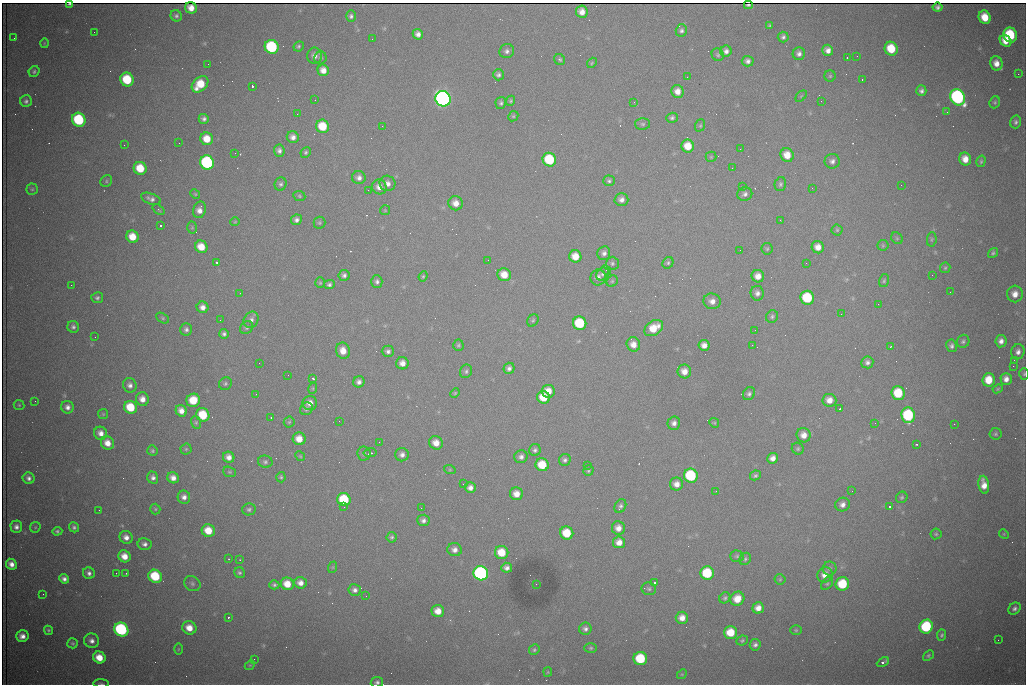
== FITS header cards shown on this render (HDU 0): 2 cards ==
NAXIS1  =                 1024 /fastest changing axis
NAXIS2  =                  682 /next to fastest changing axis

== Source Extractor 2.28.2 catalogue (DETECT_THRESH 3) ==
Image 1024 x 682 px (HDU 0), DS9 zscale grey, 1 PNG px = 1 image px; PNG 1028 x 686 px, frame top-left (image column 1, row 682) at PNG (2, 3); each listed source drawn as its Kron ellipse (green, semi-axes under 4 px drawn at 4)
Background 2730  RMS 32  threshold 97.4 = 3 sigma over >= 5 px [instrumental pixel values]
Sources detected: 356; all 356 listed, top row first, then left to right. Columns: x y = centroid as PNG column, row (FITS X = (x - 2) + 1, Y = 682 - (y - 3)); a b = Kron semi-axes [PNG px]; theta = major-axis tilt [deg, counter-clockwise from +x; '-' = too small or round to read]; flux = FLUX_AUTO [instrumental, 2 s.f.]
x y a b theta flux
70 4 3 3 - 3.1e+03
748 5 4 2 - 2.3e+03
937 7 5 4 - 5.6e+03
191 8 6 5 - 1.8e+04
582 12 6 6 - 1.7e+04
176 16 6 5 - 5.1e+03
351 16 5 5 - 5.9e+03
985 17 7 6 - 4.3e+04
770 25 4 3 - 3.2e+03
681 30 6 5 - 5.5e+03
94 32 2 2 - 1.0e+03
418 34 5 5 - 1.0e+04
1010 35 7 6 - 1.3e+05
783 37 5 5 - 5.6e+03
14 38 2 2 - 1.4e+03
372 39 2 2 - 1.2e+03
1006 41 6 5 - 2.6e+04
44 43 5 3 - 2.0e+03
299 46 5 5 - 3.8e+03
272 47 7 6 - 2.3e+05
891 49 7 6 - 6.4e+04
828 50 5 5 - 1.2e+04
507 51 7 7 - 7.7e+03
726 51 6 5 - 8.8e+03
799 54 6 6 - 8.6e+03
718 55 6 6 - 4.1e+03
314 56 8 7 - 1.3e+04
857 56 2 2 - 2.1e+03
320 58 6 6 - 4.5e+03
847 58 3 2 - 3.2e+03
560 60 6 5 - 4.4e+03
748 61 6 5 - 7.4e+03
592 63 5 4 - 2.8e+03
996 63 7 6 - 2.0e+04
208 64 2 2 - 2.5e+03
323 70 6 5 - 1.7e+04
34 72 6 5 - 4.3e+03
1018 74 2 2 - 1.5e+04
498 75 6 5 - 5.6e+03
830 76 5 5 - 3.4e+03
687 77 2 2 - 1.2e+03
862 79 3 2 - 5.8e+03
127 80 7 6 - 9.4e+04
200 84 9 6 44 5.9e+04
252 86 3 3 - 9.3e+04
677 91 6 6 - 1.7e+04
921 91 5 5 - 7.3e+03
801 96 6 4 45 2.6e+03
958 97 8 7 - 5.6e+05
443 99 8 7 - 1.2e+06
315 100 2 2 - 9.9e+02
26 101 6 6 - 6.5e+03
511 101 5 4 - 3.3e+03
821 101 2 2 - 1.3e+03
634 102 2 2 - 1.2e+03
995 102 6 5 - 4.1e+03
501 103 6 5 - 4.7e+03
947 112 3 2 - 3.5e+03
297 114 2 2 - 2.4e+03
513 116 5 4 - 2.9e+03
672 118 6 5 - 5.4e+03
204 119 5 5 - 6.5e+03
79 120 7 6 - 1.8e+05
1016 122 6 5 - 6.2e+03
643 124 7 6 - 4.7e+03
700 125 6 5 - 3.0e+03
322 126 7 6 - 6.5e+04
382 126 2 2 - 1.9e+03
293 137 6 6 - 1.2e+04
207 139 6 6 - 3.7e+04
179 143 2 2 - 3.9e+03
124 145 2 2 - 1.8e+03
688 146 6 6 - 3.8e+04
740 149 2 2 - 2.8e+03
279 151 6 5 - 7.9e+03
306 152 5 5 - 3.7e+03
235 153 2 2 - 1.4e+03
787 155 7 6 - 3.1e+04
711 157 5 5 - 2.9e+03
965 159 6 6 - 2.3e+04
549 160 7 6 - 1.3e+05
832 161 7 7 - 8.5e+03
981 161 6 4 75 3.6e+03
207 162 7 7 - 3.5e+05
140 168 6 6 - 5.6e+04
732 168 2 2 - 9.3e+02
359 178 7 6 - 1.0e+04
106 181 6 5 - 3.6e+03
609 181 6 5 - 4.4e+03
387 183 8 7 - 1.2e+04
281 184 7 6 - 5.4e+03
780 184 7 5 75 5.0e+03
901 185 2 2 - 1.4e+03
379 187 7 7 - 1.6e+04
742 187 3 2 - 1.8e+03
812 188 3 2 - 3.0e+03
32 189 5 5 - 3.5e+03
368 190 2 2 - 8.7e+03
195 194 5 4 - 2.4e+03
745 194 7 6 - 7.7e+03
299 196 6 5 - 3.0e+03
151 199 10 5 -20 8.6e+03
621 200 7 6 - 1.1e+04
456 203 7 7 - 2.0e+04
158 210 7 4 -39 3.2e+03
199 210 8 6 75 1.5e+04
385 210 5 5 - 2.4e+03
296 220 5 5 - 7.7e+03
780 220 3 2 - 2.4e+03
235 222 5 4 - 2.2e+03
319 223 6 6 - 3.7e+03
161 226 4 3 - 6.1e+03
192 228 6 5 - 2.9e+03
837 230 5 5 - 3.2e+03
132 237 6 6 - 3.8e+04
897 238 6 5 - 3.4e+03
932 239 7 4 84 3.3e+03
883 245 5 5 - 2.6e+03
201 247 6 6 - 3.5e+04
818 247 6 6 - 1.9e+04
767 249 6 5 - 3.4e+03
740 250 2 2 - 1.1e+03
604 253 7 6 - 7.8e+03
993 253 5 4 - 4.0e+03
575 256 6 6 - 3.1e+04
488 260 2 2 - 1.9e+03
217 262 3 3 - 4.7e+03
612 263 6 6 - 4.8e+03
668 263 6 5 - 4.1e+03
806 263 2 2 - 1.2e+03
945 268 5 5 - 3.1e+03
606 270 5 4 - 3.5e+03
602 274 7 5 47 4.5e+03
344 275 5 5 - 6.5e+03
504 275 7 6 - 3.1e+04
932 275 2 2 - 1.1e+03
423 276 5 4 - 3.0e+03
758 276 6 6 - 1.9e+04
598 277 8 7 - 1.1e+04
612 281 6 5 - 2.8e+03
884 281 6 5 - 3.5e+03
377 282 6 5 - 6.5e+03
320 283 5 4 - 2.7e+03
71 285 2 2 - 7.1e+03
329 285 5 4 - 5.5e+03
950 292 2 2 - 1.1e+03
240 293 2 2 - 9.9e+02
757 293 7 6 - 9.4e+03
1015 294 8 8 - 2.0e+04
97 298 6 5 - 5.2e+03
807 298 7 6 - 1.2e+05
712 301 8 7 - 1.4e+04
878 304 2 2 - 1.1e+03
202 307 6 5 - 1.3e+04
841 314 3 2 - 2.5e+03
772 317 6 6 - 4.9e+03
163 318 7 4 -28 3.6e+03
220 320 2 2 - 8.7e+02
251 320 8 7 - 1.0e+04
533 320 6 5 - 3.7e+03
580 323 7 6 - 1.2e+05
73 327 6 5 - 6.4e+03
247 328 7 6 - 4.7e+03
654 328 10 7 33 4.5e+04
186 329 6 6 - 7.0e+03
755 330 2 2 - 1.5e+03
224 334 5 5 - 5.8e+03
95 337 2 2 - 9.7e+02
963 341 7 6 - 4.9e+03
1001 341 6 5 - 1.2e+04
633 344 7 6 - 1.9e+04
458 345 6 5 - 3.8e+03
704 345 5 5 - 1.4e+04
752 345 2 2 - 4.6e+03
951 346 6 5 - 6.3e+03
890 347 3 2 - 1.6e+03
343 351 8 7 - 2.3e+04
388 351 6 5 - 7.1e+03
1018 352 8 6 74 1.1e+04
1014 360 3 2 - 2.4e+03
867 362 6 6 - 7.6e+03
259 363 2 2 - 1.6e+03
402 363 6 6 - 1.6e+04
1013 366 2 2 - 1.7e+04
509 368 6 5 - 7.9e+03
466 371 7 6 - 5.1e+03
684 371 7 6 - 2.0e+04
1024 374 6 4 87 3.4e+03
288 375 2 2 - 1.4e+03
313 378 3 3 - 6.0e+03
1006 379 6 5 - 1.3e+04
989 380 7 6 - 4.6e+04
359 382 6 5 - 8.7e+03
225 384 7 6 - 4.5e+03
130 385 7 6 - 9.0e+03
313 388 5 3 - 2.5e+03
998 389 5 4 - 2.8e+03
548 391 6 6 - 2.8e+04
455 393 5 4 - 2.5e+03
898 393 7 6 - 7.8e+04
256 394 3 2 - 1.9e+03
749 394 7 5 54 6.1e+03
543 397 6 6 - 4.9e+04
142 399 7 6 - 1.7e+04
193 400 7 6 - 5.2e+04
829 400 7 6 - 1.8e+04
35 401 3 2 - 1.7e+03
310 403 7 7 - 1.7e+04
19 405 5 5 - 3.2e+03
67 407 6 6 - 1.1e+04
130 407 7 6 - 6.7e+04
306 409 7 6 - 5.8e+03
840 409 3 2 - 3.3e+03
181 411 6 5 - 1.6e+04
103 414 5 5 - 2.6e+03
203 415 7 6 - 7.0e+04
908 415 8 7 - 1.9e+05
271 418 2 2 - 1.3e+03
339 421 2 2 - 1.3e+03
196 422 6 5 - 3.8e+03
289 422 5 5 - 3.0e+03
674 423 7 6 - 1.0e+04
714 423 5 4 - 2.5e+03
875 423 3 2 - 1.8e+03
954 424 2 2 - 9.6e+03
101 433 7 6 - 1.5e+04
995 434 6 6 - 3.8e+03
804 435 7 7 - 2.0e+04
299 439 6 6 - 2.7e+04
379 442 2 2 - 8.7e+02
107 443 7 6 - 2.4e+04
436 443 7 6 - 2.1e+04
917 444 3 2 - 4.3e+03
186 449 5 5 - 3.4e+03
798 449 6 5 - 3.8e+03
535 450 6 5 - 5.9e+03
152 451 5 5 - 4.2e+03
370 453 6 4 10 3.8e+03
364 454 7 6 - 5.5e+03
402 455 7 6 - 9.9e+03
300 456 5 4 - 2.7e+03
229 457 6 5 - 1.3e+04
521 457 6 6 - 8.9e+03
773 458 5 5 - 1.3e+04
565 460 6 6 - 6.3e+03
265 462 7 6 - 5.3e+03
542 465 6 6 - 6.0e+04
587 465 2 2 - 5.7e+03
450 470 6 4 -18 2.7e+03
588 471 5 5 - 3.8e+03
229 472 6 5 - 3.3e+03
755 475 5 4 - 4.5e+03
691 476 7 7 - 1.7e+05
281 477 5 4 - 3.4e+03
29 478 6 5 - 8.0e+03
153 478 6 5 - 7.7e+03
173 478 6 5 - 1.5e+04
463 484 2 2 - 1.3e+03
676 484 6 6 - 1.5e+04
984 485 9 5 -81 2.1e+04
470 488 5 5 - 1.1e+04
716 491 3 2 - 2.5e+03
852 491 3 2 - 1.5e+03
516 494 6 6 - 2.1e+04
184 497 6 6 - 1.1e+04
902 497 6 5 - 4.1e+03
344 500 7 6 - 1.2e+05
842 504 7 7 - 1.2e+04
620 506 7 5 61 5.6e+03
890 506 3 3 - 4.5e+03
344 507 3 2 - 4.4e+03
421 508 2 2 - 9.2e+02
155 509 5 5 - 3.1e+03
249 509 7 6 - 5.3e+03
99 510 2 2 - 1.1e+03
423 520 6 6 - 8.1e+03
16 527 6 6 - 9.3e+03
35 527 6 5 - 2.9e+03
74 527 5 4 - 5.3e+03
618 528 7 6 - 1.6e+04
57 531 5 4 - 4.0e+03
208 531 6 6 - 4.1e+04
567 533 7 6 - 6.0e+04
936 534 5 5 - 3.3e+03
1004 534 5 4 - 2.4e+03
126 537 7 6 - 1.3e+04
392 537 5 5 - 4.3e+03
619 542 6 6 - 1.8e+04
145 544 7 6 - 8.5e+03
455 550 7 6 - 1.2e+04
502 552 7 6 - 5.0e+04
124 556 6 5 - 2.5e+04
737 556 7 5 -2 4.3e+03
229 559 3 2 - 1.3e+03
745 559 6 5 - 4.5e+03
240 560 3 3 - 2.6e+03
11 564 6 5 - 1.5e+04
333 567 6 3 71 2.4e+03
507 568 5 5 - 9.3e+03
830 568 7 7 - 6.6e+03
89 573 6 5 - 7.9e+03
116 573 2 2 - 1.6e+03
126 573 3 2 - 1.2e+03
239 573 6 5 - 4.8e+03
481 573 7 7 - 5.7e+05
707 573 7 6 - 1.1e+05
825 575 8 7 - 2.1e+04
155 576 7 6 - 1.1e+05
64 579 5 4 - 9.0e+03
780 579 5 5 - 3.0e+03
300 583 6 5 - 1.4e+04
654 583 3 3 - 1.0e+05
192 584 9 7 -31 6.7e+03
287 584 6 6 - 3.4e+04
536 584 2 2 - 1.3e+03
827 584 7 5 47 3.7e+03
842 584 7 6 - 8.8e+04
274 585 5 4 - 4.7e+03
649 589 7 6 - 5.0e+03
355 590 6 6 - 8.3e+03
43 594 2 2 - 3.3e+03
366 596 2 2 - 1.1e+03
725 598 6 5 - 4.6e+03
737 599 7 6 - 3.1e+04
758 608 6 5 - 1.7e+04
1015 609 7 5 45 7.1e+03
438 611 6 6 - 2.6e+04
228 617 3 2 - 5.0e+03
682 618 6 6 - 1.7e+04
926 627 7 6 - 1.7e+05
189 628 7 6 - 2.8e+04
585 629 6 6 - 7.1e+03
48 630 5 4 - 3.6e+03
121 630 7 6 - 3.5e+05
796 630 6 5 - 3.3e+03
731 632 6 6 - 5.2e+04
942 635 6 5 - 4.2e+03
22 636 6 6 - 1.5e+04
998 640 2 2 - 1.3e+03
92 641 7 7 - 1.2e+04
742 641 6 4 26 3.5e+03
73 643 5 5 - 3.8e+03
755 645 6 5 - 7.1e+03
591 648 6 5 - 3.8e+03
178 649 6 3 89 2.2e+03
534 650 6 5 - 4.2e+03
928 655 6 4 41 3.7e+03
99 657 6 5 - 3.5e+04
254 659 2 2 - 5.5e+03
640 659 7 6 - 1.1e+05
883 662 6 3 28 9.7e+03
250 665 6 4 41 2.6e+03
548 672 5 4 - 2.3e+03
682 674 5 4 - 2.6e+03
377 682 6 5 - 5.8e+03
101 684 8 3 -1 3.2e+03
At the frame edge (FLAGS 8, measured only in part): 4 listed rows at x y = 70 4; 1024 374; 377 682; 101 684